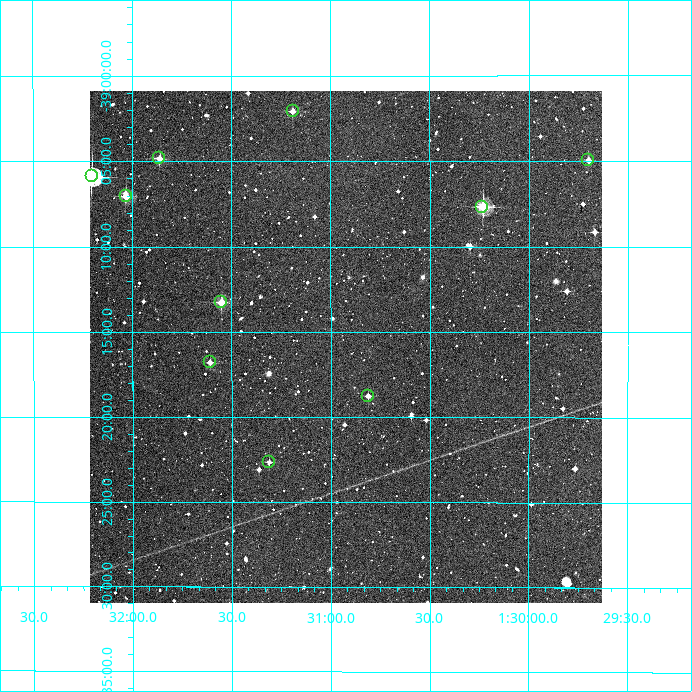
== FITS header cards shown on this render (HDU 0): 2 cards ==
NAXIS1  =                  512
NAXIS2  =                  512

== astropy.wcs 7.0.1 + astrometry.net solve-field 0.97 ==
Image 512 x 512 px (HDU 0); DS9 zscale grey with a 90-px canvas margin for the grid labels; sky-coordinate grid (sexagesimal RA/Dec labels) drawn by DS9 from the SOLVED WCS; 10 Tycho-2 reference stars matched to detected sources circled (green)
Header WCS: RA---TAN/DEC--TAN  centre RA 01:30:55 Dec -39:16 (22.73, -39.26 deg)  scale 3.52 arcsec/px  FOV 30.0' x 30.0'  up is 0 deg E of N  parity normal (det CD < 0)
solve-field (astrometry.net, Tycho-2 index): VERIFIED the header's WCS against the Tycho-2 star catalogue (verified at 2 index scales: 7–10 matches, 0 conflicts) and refined it, rather than solving blind
Solved WCS: RA---TAN-SIP/DEC--TAN-SIP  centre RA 01:30:55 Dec -39:16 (22.73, -39.26 deg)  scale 3.52 arcsec/px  FOV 30.0' x 30.1'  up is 0 deg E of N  parity normal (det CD < 0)
The solver's refit moves the header's centre by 0.91 arcsec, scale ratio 1.001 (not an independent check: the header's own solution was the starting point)
Tycho-2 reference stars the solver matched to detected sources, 10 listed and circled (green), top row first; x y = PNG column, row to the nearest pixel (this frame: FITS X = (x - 90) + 1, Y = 512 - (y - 91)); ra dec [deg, ICRS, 3 dp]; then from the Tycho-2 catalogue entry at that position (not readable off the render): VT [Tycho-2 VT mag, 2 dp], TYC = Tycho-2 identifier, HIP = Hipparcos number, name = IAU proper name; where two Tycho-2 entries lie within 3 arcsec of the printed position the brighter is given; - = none
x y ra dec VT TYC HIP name
293 111 22.798 -39.035 12.25 7541-123-1 - -
159 158 22.965 -39.080 11.50 7541-155-1 - -
588 160 22.425 -39.082 12.46 7541-517-1 - -
92 176 23.051 -39.098 8.83 7541-142-1 7151 -
126 196 23.008 -39.117 11.35 7541-137-1 - -
482 207 22.558 -39.128 9.70 7541-224-1 - -
221 302 22.888 -39.221 11.27 7541-212-1 - -
210 362 22.902 -39.280 12.53 7541-198-1 - -
368 396 22.703 -39.312 13.02 7541-190-1 - -
269 462 22.828 -39.377 12.72 7541-177-1 - -